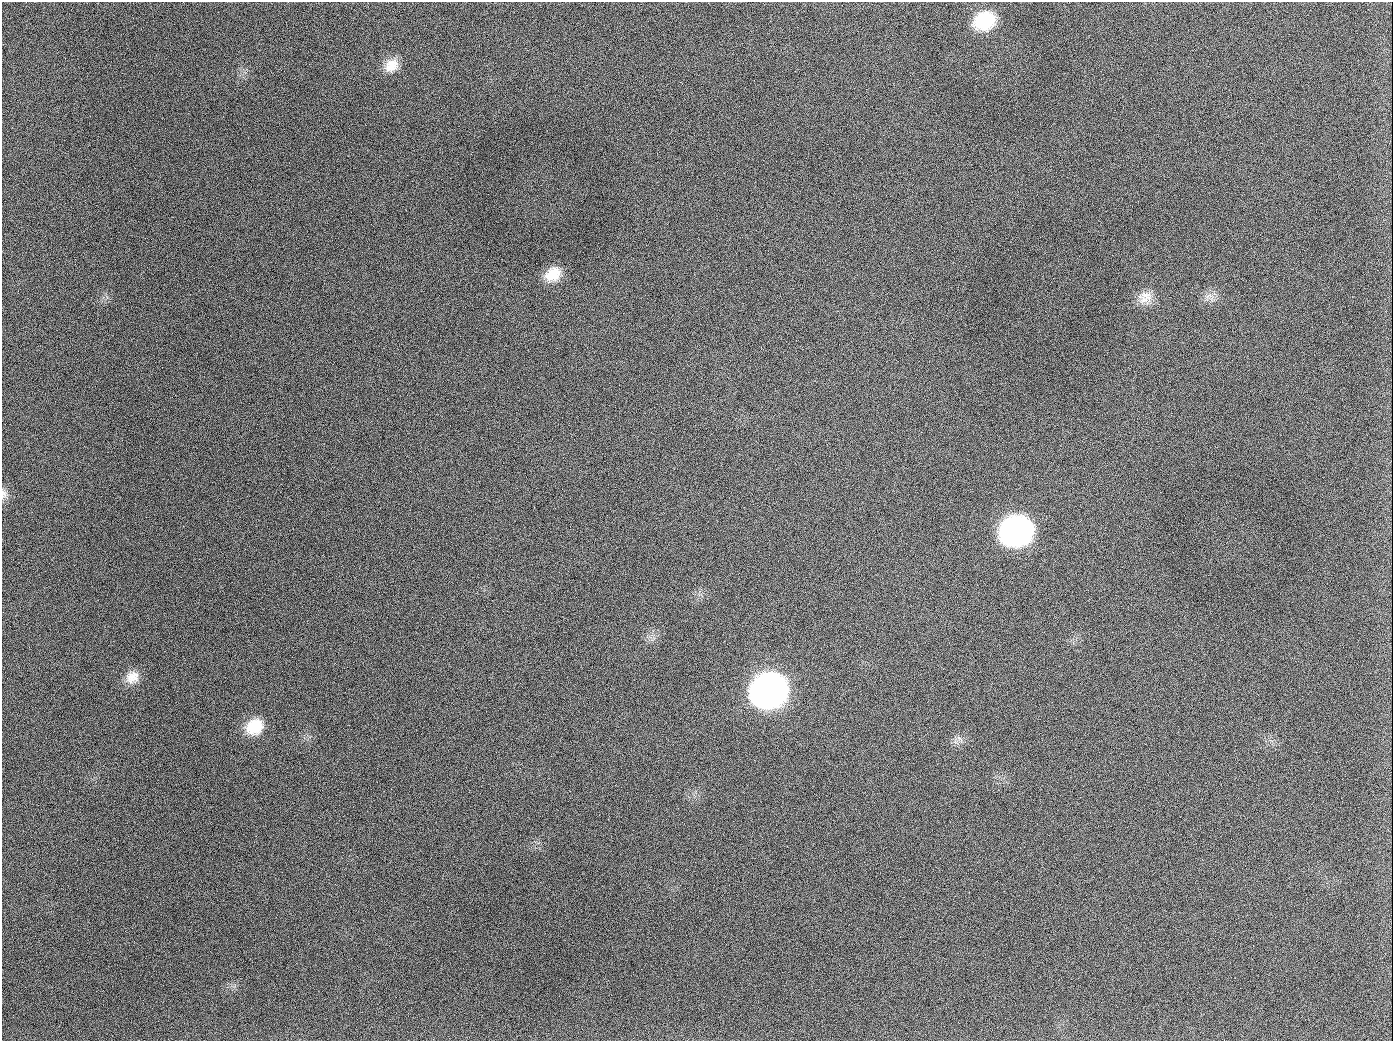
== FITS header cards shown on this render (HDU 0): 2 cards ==
NAXIS1  =                 1391
NAXIS2  =                 1039

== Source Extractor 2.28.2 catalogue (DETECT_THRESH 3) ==
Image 1391 x 1039 px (HDU 0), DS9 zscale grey, 1 PNG px = 1 image px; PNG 1395 x 1043 px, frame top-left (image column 1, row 1039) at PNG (2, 2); no overlay
Background 1740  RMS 76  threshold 227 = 3 sigma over >= 5 px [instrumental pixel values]
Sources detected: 14; all 14 listed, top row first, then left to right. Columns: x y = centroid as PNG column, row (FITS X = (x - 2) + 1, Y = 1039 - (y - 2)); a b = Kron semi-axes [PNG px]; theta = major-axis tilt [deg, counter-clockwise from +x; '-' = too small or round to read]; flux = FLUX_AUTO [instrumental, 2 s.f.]
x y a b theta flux
984 21 22 18 22 2.5e+05
392 65 19 15 37 8.0e+04
189 126 2 2 - 5.8e+03
553 274 19 15 36 1.1e+05
1209 296 12 4 23 2.3e+04
1145 297 20 16 10 7.3e+04
654 407 2 2 - 3.4e+03
3 494 13 8 84 2.4e+04
1016 531 22 19 18 2.1e+06
132 677 18 15 34 7.1e+04
769 690 22 20 23 4.5e+06
254 727 21 17 33 1.5e+05
959 738 8 5 -44 1.5e+04
944 1026 2 2 - 3.8e+03
At the frame edge (FLAGS 8, measured only in part): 1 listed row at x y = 3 494